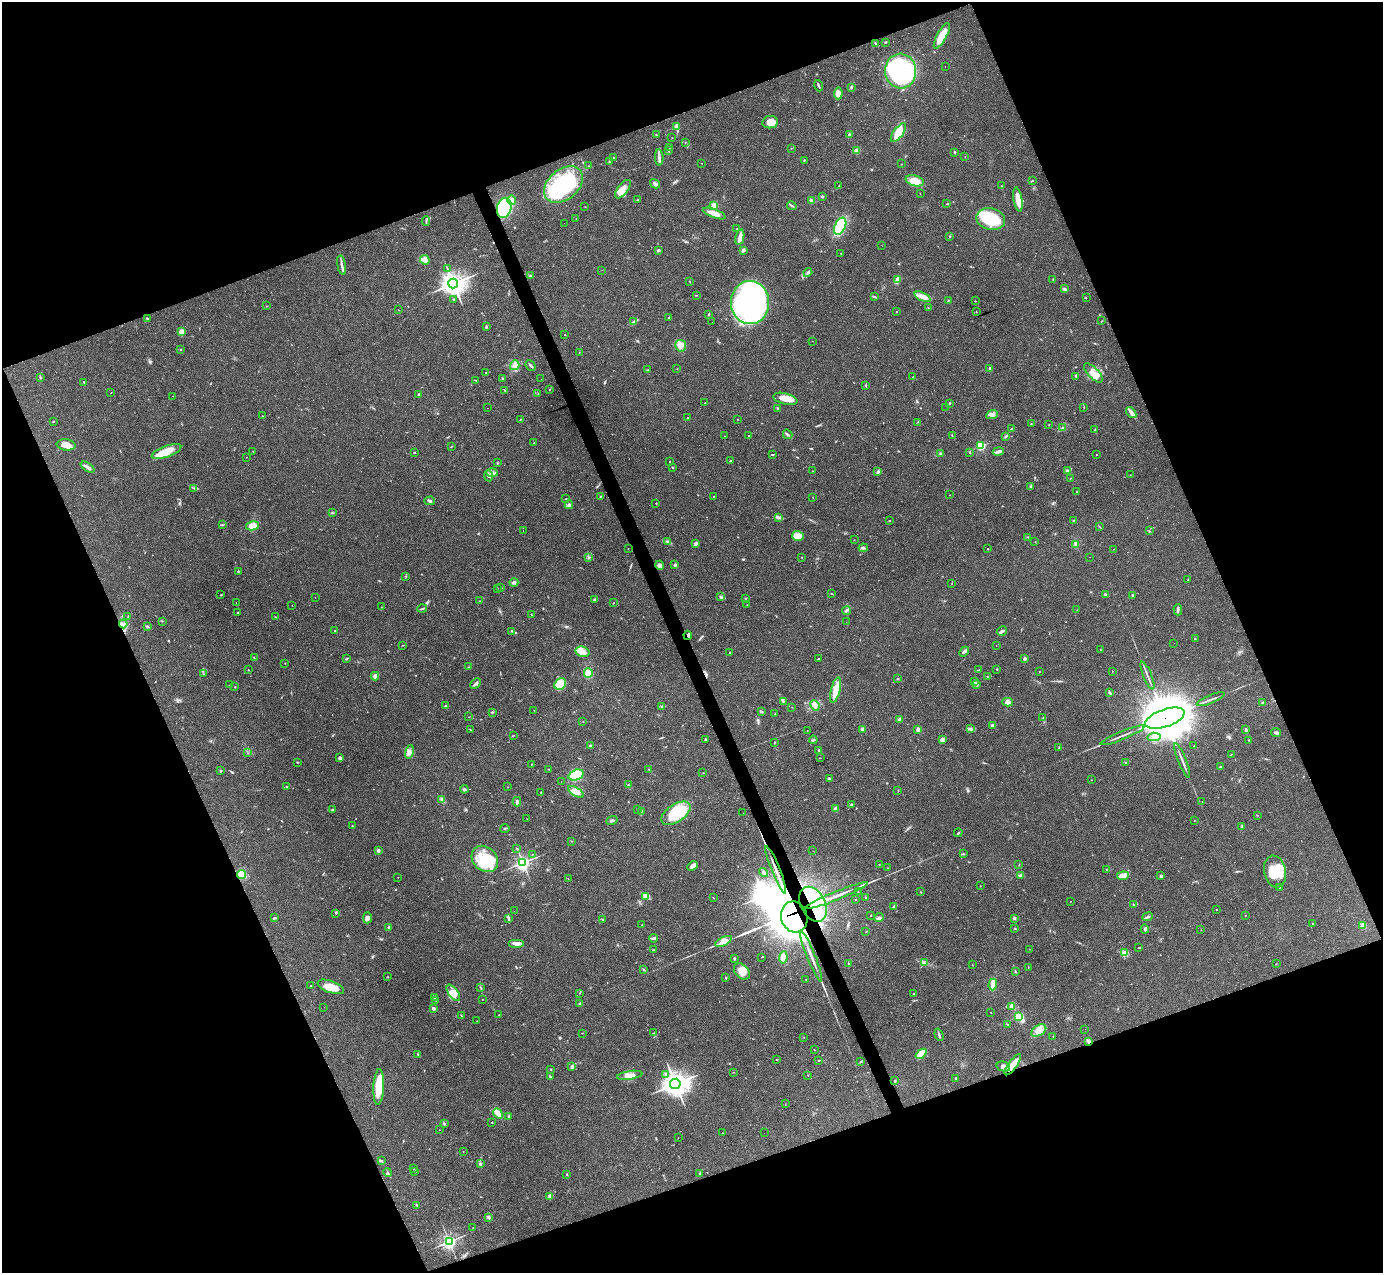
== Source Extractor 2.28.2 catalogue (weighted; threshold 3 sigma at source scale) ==
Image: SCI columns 1-5521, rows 277-5359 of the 5521 x 5507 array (HDU 1 of 3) = the unmasked area's bounding box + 8 px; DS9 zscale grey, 4 x 4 block average (1 PNG px = mean of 4 x 4 image px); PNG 1385 x 1275 px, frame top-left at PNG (2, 2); each listed source drawn as its Kron ellipse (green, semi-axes under 4 px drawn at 4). Shown black and unused: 42% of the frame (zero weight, under 3 of 4 exposures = <1% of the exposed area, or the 3 px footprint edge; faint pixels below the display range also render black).
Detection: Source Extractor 2.28.2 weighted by HDU 2 'WHT'. Background 0.0844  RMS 0.0057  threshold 0.0257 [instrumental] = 3 sigma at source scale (4.5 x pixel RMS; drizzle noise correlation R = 1.50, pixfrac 1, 0.05/0.05 arcsec/px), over >= 5 px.
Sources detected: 699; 6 too faint to see at this stretch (4 x 4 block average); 7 inside a brighter object's white glare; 98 cosmic-ray / hot-pixel residue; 1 long thin detection or spike segment (spike, bleed or trail) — neither listed nor drawn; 6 coinciding with a brighter row at this scale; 38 inside a brighter listed object's ellipse — not listed separately; of the other 543, all 500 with FLUX_AUTO >= 0.706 (the completeness limit of this list) listed and drawn (43 fainter detections not listed), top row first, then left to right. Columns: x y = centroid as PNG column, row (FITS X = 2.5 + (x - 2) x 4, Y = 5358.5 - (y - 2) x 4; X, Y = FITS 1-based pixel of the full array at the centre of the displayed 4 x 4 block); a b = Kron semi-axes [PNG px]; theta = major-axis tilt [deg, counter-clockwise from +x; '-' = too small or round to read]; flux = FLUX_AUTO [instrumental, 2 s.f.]
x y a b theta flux
942 36 14 5 61 83
885 42 3 2 - 2.9
875 43 3 2 - 2.3
945 67 2 2 - 12
901 71 17 15 -85 600
818 86 6 2 -70 5.1
851 87 3 2 - 3.8
838 93 6 4 87 23
770 122 8 6 8 38
677 127 2 2 - 94
898 133 11 5 54 63
656 135 2 2 - 1.9
849 135 2 2 - 38
672 137 2 2 - 0.98
686 142 2 2 - 1.2
670 147 2 2 - 1.2
791 148 2 2 - 1.4
669 150 2 2 - 1.6
856 151 3 3 - 18
955 152 3 2 - 3.2
614 157 2 2 - 4.4
965 157 2 2 - 0.71
659 158 8 3 -86 12
804 160 2 2 - 2.4
609 162 2 2 - 2.1
701 163 2 2 - 0.89
902 164 2 2 - 1.5
589 166 2 2 - 1.9
915 181 9 5 -15 44
1032 181 3 2 - 2.1
564 184 22 15 40 350
655 184 5 2 - 12
839 186 3 2 - 1.6
1001 186 2 2 - 2.1
623 189 11 5 52 30
920 193 2 2 - 0.78
822 196 2 2 - 3.8
1018 199 12 4 -80 48
512 200 5 4 - 11
638 200 2 2 - 2.1
811 201 3 3 - 6.6
947 204 2 2 - 1.5
714 206 2 2 - 150
792 206 5 2 - 5.3
585 207 2 2 - 1.1
504 208 10 7 75 300
714 213 12 4 -20 28
576 219 2 2 - 0.74
991 219 14 11 -13 160
426 221 5 2 - 3.5
564 223 2 2 - 2.5
840 226 9 5 64 140
737 228 2 2 - 0.93
949 236 2 2 - 1.7
740 237 8 4 78 20
882 246 2 2 - 13
658 250 3 2 - 7.3
743 250 4 2 - 9.7
841 254 2 2 - 0.87
425 260 5 4 - 33
342 265 10 2 -79 12
447 269 2 2 - 1.6
602 270 2 2 - 0.71
808 272 5 2 - 6.6
530 276 3 2 - 4.2
898 279 4 2 - 23
1053 279 2 2 - 1.6
690 281 2 2 - 1.5
453 283 5 5 - 2400
1064 289 4 2 - 9.7
696 295 3 2 - 1.7
874 297 3 2 - 5.5
923 297 9 3 -22 31
1086 298 2 2 - 0.95
454 299 3 2 - 2.5
948 301 3 2 - 2.5
975 301 2 2 - 2.2
750 302 22 19 -87 1400
267 306 2 2 - 1.2
928 307 2 2 - 1.2
398 310 2 2 - 1.3
897 312 2 2 - 1.3
976 312 2 2 - 1.3
709 314 2 2 - 3.9
669 317 2 2 - 2.1
147 318 3 2 - 2.7
634 321 4 2 - 4.7
1101 321 2 2 - 1.8
712 322 2 2 - 6.9
486 327 3 2 - 3.9
181 332 3 3 - 21
565 334 2 2 - 1.5
812 341 2 2 - 0.75
681 346 6 5 - 21
180 349 2 2 - 9.8
579 353 2 2 - 0.96
515 365 5 4 - 13
531 365 6 2 -48 6.9
990 368 2 2 - 4.6
677 369 2 2 - 0.93
647 370 3 2 - 2.3
486 372 3 2 - 110
1093 373 12 5 -46 34
1075 376 4 2 - 1.8
40 377 2 2 - 2.1
913 377 2 2 - 3.8
502 378 2 2 - 4.1
541 379 2 2 - 8.7
476 380 4 2 - 2.8
84 382 3 2 - 2.1
866 386 4 2 - 2.3
504 390 2 2 - 1.5
550 390 2 2 - 1.9
111 393 2 2 - 1
538 394 2 2 - 1.1
419 395 3 3 - 4.1
173 396 2 2 - 0.84
785 399 12 5 -14 36
705 403 2 2 - 2.4
949 403 2 2 - 3.2
946 407 2 2 - 0.79
1084 407 2 2 - 1.3
488 408 2 2 - 1.5
777 408 2 2 - 1.9
1131 413 6 4 -51 14
992 415 6 2 24 8
262 416 3 2 - 1
688 418 2 2 - 53
520 419 2 2 - 1.3
738 419 2 2 - 1.2
53 421 2 2 - 2.3
918 422 2 2 - 1.2
1031 424 2 2 - 1.7
1049 425 2 2 - 1.3
1062 427 2 2 - 1.4
1011 429 2 2 - 1.9
1095 429 2 2 - 1.4
788 434 5 2 - 6.1
749 435 2 2 - 36
952 435 4 2 - 2.1
724 436 2 2 - 0.79
1005 436 2 2 - 2.7
534 443 2 2 - 1.4
66 445 9 5 -7 33
981 446 2 2 - 350
451 447 2 2 - 1.5
253 451 2 2 - 1.6
998 451 6 3 11 13
166 452 15 5 21 72
414 452 2 2 - 5.4
970 452 2 2 - 2.6
941 453 3 2 - 3
773 454 3 2 - 130
1096 454 2 2 - 4.5
247 457 2 2 - 1.1
730 461 3 2 - 190
670 462 2 2 - 1.4
497 463 2 2 - 2.8
88 467 8 2 -34 19
672 467 2 2 - 2.8
812 471 2 2 - 1.3
1067 471 3 2 - 5.2
878 472 3 3 - 6.6
492 473 6 3 0 9.8
1130 475 2 2 - 0.73
489 476 5 3 - 9.2
1070 478 2 2 - 2.1
1031 486 3 2 - 2.9
194 488 2 2 - 1.2
1077 492 3 2 - 3.3
950 495 2 2 - 0.93
600 496 2 2 - 3.1
714 496 2 2 - 1.3
812 497 2 2 - 0.79
566 499 2 2 - 1.7
430 501 5 3 - 8.1
656 503 2 2 - 1.7
569 505 4 3 - 7.9
332 513 3 2 - 2.8
779 517 2 2 - 2.4
889 521 2 2 - 1.8
1073 521 2 2 - 1.3
223 525 2 2 - 1.4
252 526 7 4 12 30
1099 526 3 2 - 1.9
523 531 2 2 - 15
1149 531 2 2 - 1.6
798 536 5 5 - 19
1028 537 4 2 - 2.7
854 540 2 2 - 1
667 541 4 2 - 5.8
1035 541 2 2 - 0.77
696 543 3 3 - 9.7
1076 544 4 3 - 13
628 548 2 2 - 0.86
863 548 5 2 - 5.4
988 549 2 2 - 6.8
1114 549 2 2 - 0.87
588 557 3 2 - 4.1
802 557 2 2 - 1.7
1090 557 2 2 - 1.7
660 565 5 4 - 12
675 565 3 2 - 5.3
238 571 2 2 - 2.7
406 576 2 2 - 1.3
1188 579 2 2 - 1.2
514 582 4 3 - 8.3
952 583 2 2 - 1
497 588 2 2 - 1.4
501 588 2 2 - 67
831 594 2 2 - 1.1
221 595 2 2 - 2.3
1106 595 3 2 - 3
1132 595 2 2 - 4.9
315 597 2 2 - 0.82
720 597 3 3 - 4.3
745 598 2 2 - 2.3
594 600 3 2 - 3.2
479 601 2 2 - 1.8
236 602 2 2 - 1.5
613 603 2 2 - 1.7
747 604 2 2 - 0.94
292 605 2 2 - 0.79
381 607 2 2 - 0.82
422 608 5 2 - 3.9
847 610 4 3 - 6.7
1077 610 2 2 - 0.99
1178 610 5 2 - 5.2
238 613 2 2 - 3.2
531 615 3 2 - 1.8
128 616 3 2 - 2
276 617 3 2 - 1.6
162 621 2 2 - 1.8
846 622 2 2 - 2.3
123 624 4 3 - 7.6
147 626 3 2 - 3.5
334 631 2 2 - 1.8
512 631 2 2 - 3.9
1002 631 5 2 - 7.4
688 635 5 2 - 6.3
1195 639 2 2 - 0.91
1174 643 2 2 - 12
403 645 2 2 - 1.1
996 645 2 2 - 1.1
1101 650 2 2 - 1.6
582 652 7 5 -14 20
964 652 5 3 - 8.5
729 653 2 2 - 1.4
254 658 2 2 - 1.7
1025 658 2 2 - 33
346 659 4 2 - 2.8
818 659 2 2 - 190
285 663 2 2 - 0.91
469 667 3 2 - 1.8
997 669 2 2 - 1.9
248 670 2 2 - 1.4
978 670 2 2 - 1.5
1039 671 2 2 - 1.3
1113 671 2 2 - 0.87
588 673 5 4 - 29
203 674 2 2 - 0.78
1147 675 15 2 -67 12
375 676 4 4 - 12
987 676 2 2 - 1.3
898 679 2 2 - 3.7
975 681 3 2 - 4.2
476 683 6 2 44 9.4
560 684 6 5 - 52
976 684 3 2 - 8.5
229 685 2 2 - 2.6
235 687 2 2 - 1.5
835 690 13 4 76 43
1109 693 4 2 - 4.5
1211 699 15 2 22 11
783 701 2 2 - 2.5
1008 702 5 4 - 11
1262 703 2 2 - 13
815 705 6 3 -64 10
445 706 4 2 - 2.9
662 706 3 2 - 3.1
792 707 2 2 - 0.8
534 710 2 2 - 1.9
762 711 2 2 - 2.8
492 712 2 2 - 3.8
774 714 2 2 - 1.8
469 717 2 2 - 1
1043 718 3 2 - 2.1
1165 718 20 9 19 29000
900 719 3 3 - 6.6
583 721 2 2 - 1
993 725 3 3 - 9.3
863 729 2 2 - 45
971 729 3 2 - 4.6
1245 729 4 2 - 3.9
470 730 4 2 - 2.1
918 730 4 3 - 8.5
807 731 2 2 - 0.85
1276 732 5 3 - 9.4
1123 735 24 2 22 15
513 736 2 2 - 2
1154 737 7 3 5 14
705 740 3 2 - 5.2
813 740 4 2 - 4.2
942 740 4 3 - 8.9
1249 740 2 2 - 2.7
774 743 2 2 - 1.2
590 746 3 2 - 7
1194 746 2 2 - 2.9
1059 747 2 2 - 2.6
819 750 2 2 - 10
409 752 7 4 76 15
247 753 2 2 - 0.9
1231 754 2 2 - 0.94
340 757 4 3 - 6.5
820 758 2 2 - 1.2
1182 760 18 2 -68 13
297 762 2 2 - 8.2
1125 762 2 2 - 1.9
532 764 2 2 - 1.1
1221 767 3 2 - 4
548 769 2 2 - 1.3
649 769 2 2 - 2.1
220 771 2 2 - 16
703 773 2 2 - 0.97
576 775 8 5 20 130
829 778 2 2 - 5.7
1091 780 2 2 - 0.71
561 781 2 2 - 7.7
628 785 2 2 - 1.7
286 787 2 2 - 2.1
508 787 2 2 - 0.78
464 789 4 2 - 4.4
898 790 2 2 - 1.1
541 792 2 2 - 1.8
576 792 9 4 -31 24
442 800 4 3 - 11
1202 801 2 2 - 1.3
517 802 5 2 - 6.3
851 804 2 2 - 2.8
835 809 3 3 - 9.3
332 810 3 2 - 5.6
638 810 2 2 - 1.9
641 812 3 2 - 2.3
676 813 16 9 34 170
743 813 2 2 - 0.87
1257 815 2 2 - 1.1
527 819 2 2 - 0.8
1194 820 2 2 - 1
612 821 6 2 21 6.4
352 826 2 2 - 2.8
1241 826 2 2 - 3.2
505 829 4 2 - 2.8
958 833 4 2 - 3.4
571 841 2 2 - 2.2
517 848 2 2 - 1.7
378 851 2 2 - 38
813 851 2 2 - 0.78
532 854 2 2 - 2.2
963 854 2 2 - 1.8
485 859 14 11 -45 99
523 863 3 3 - 780
879 865 2 2 - 0.97
1019 865 2 2 - 1.3
693 866 6 3 40 21
888 868 2 2 - 1.3
776 870 25 2 -68 30
1106 870 2 2 - 0.98
1275 872 16 10 -78 87
763 873 5 3 - 7.9
241 875 4 4 - 37
1020 875 4 2 - 5.4
1123 876 6 4 6 24
1161 876 2 2 - 30
398 877 2 2 - 0.97
568 879 2 2 - 0.84
980 886 2 2 - 0.78
1280 887 2 2 - 4.8
858 892 2 2 - 0.95
921 892 2 2 - 1
837 895 34 2 22 53
645 896 3 2 - 4.4
866 897 3 2 - 1.9
713 898 2 2 - 1.4
855 899 2 2 - 1.1
1070 901 2 2 - 1.4
813 904 19 12 -62 230
1133 905 2 2 - 1.8
893 906 3 2 - 3.4
1217 909 2 2 - 160
514 911 2 2 - 0.78
336 913 2 2 - 1.2
871 915 2 2 - 1.8
1245 915 2 2 - 1.4
794 917 16 13 -72 7600
1147 917 5 2 - 6
274 918 4 2 - 5.3
367 918 6 3 89 12
508 918 2 2 - 2.6
879 918 5 3 - 5.9
1014 918 2 2 - 25
603 920 4 2 - 2.9
1312 924 3 2 - 1.5
642 925 2 2 - 0.97
1363 926 2 2 - 130
389 927 2 2 - 35
1015 929 2 2 - 2.7
1145 929 4 3 - 7.1
1201 930 2 2 - 0.73
866 932 2 2 - 1.7
654 938 4 2 - 9
723 941 9 3 26 43
516 943 8 3 0 17
1139 947 2 2 - 77
1030 949 2 2 - 0.94
654 950 2 2 - 3.2
1125 952 3 2 - 8.4
762 957 2 2 - 67
783 957 6 3 83 20
811 957 27 2 -68 33
734 958 2 2 - 5.5
849 963 2 2 - 2.2
925 963 4 2 - 3.7
1276 964 2 2 - 1.1
972 965 2 2 - 1.8
1028 967 2 2 - 0.81
644 970 3 2 - 3.6
742 971 9 6 -47 32
1015 972 2 2 - 5
387 977 2 2 - 1.5
725 978 3 2 - 2
806 980 2 2 - 1.2
310 985 2 2 - 7.4
993 985 6 2 88 63
331 987 14 6 -20 46
481 988 3 2 - 2.1
453 993 9 4 -53 23
579 993 2 2 - 1.2
913 994 2 2 - 1.4
435 998 2 2 - 6.6
436 1000 2 2 - 1.3
482 1000 2 2 - 0.8
580 1003 3 2 - 2.7
1012 1006 2 2 - 78
324 1007 2 2 - 12
433 1008 3 3 - 8.6
991 1013 2 2 - 0.94
499 1015 2 2 - 0.97
461 1016 2 2 - 2
1018 1016 3 2 - 220
477 1021 2 2 - 0.82
1008 1025 3 2 - 3.1
1085 1029 2 2 - 1.2
1039 1030 8 5 30 25
582 1033 2 2 - 1.2
654 1033 3 2 - 2
939 1035 6 2 -73 5.3
1053 1036 2 2 - 1.2
804 1038 2 2 - 0.79
1089 1041 4 3 - 6.7
814 1050 2 2 - 1
418 1054 3 2 - 2.9
921 1054 6 4 40 47
777 1059 2 2 - 2.1
819 1060 2 2 - 1.1
860 1062 2 2 - 1.9
1013 1065 12 3 54 73
572 1066 3 2 - 4.2
1003 1067 7 5 -14 15
551 1069 2 2 - 6
733 1072 2 2 - 1.6
666 1074 3 3 - 6
630 1075 13 4 9 22
808 1075 2 2 - 0.88
550 1077 3 2 - 2.8
956 1078 2 2 - 1.9
895 1081 2 2 - 3.5
675 1084 5 5 - 3000
379 1087 18 5 87 80
785 1104 2 2 - 0.96
498 1113 6 3 -48 50
509 1117 2 2 - 2
492 1123 2 2 - 1.7
444 1124 2 2 - 2.3
439 1130 2 2 - 1
722 1133 2 2 - 0.96
764 1133 2 2 - 0.93
678 1138 2 2 - 0.89
463 1152 2 2 - 0.95
381 1161 3 2 - 3.9
480 1164 3 3 - 5.8
413 1169 2 2 - 1.1
415 1171 2 2 - 2.3
388 1173 4 2 - 4.6
700 1173 3 2 - 3.3
567 1174 2 2 - 2.4
550 1196 3 2 - 12
417 1205 2 2 - 1.5
489 1217 4 3 - 5.1
473 1228 2 2 - 1.4
449 1242 2 2 - 1100
Overlapping masked pixels (flux is a lower limit): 10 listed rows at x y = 504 208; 688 635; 1165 718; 776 870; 241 875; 813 904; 794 917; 811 957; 1089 1041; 1013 1065
Diffuse or blended objects may show on this block-average render without a row.